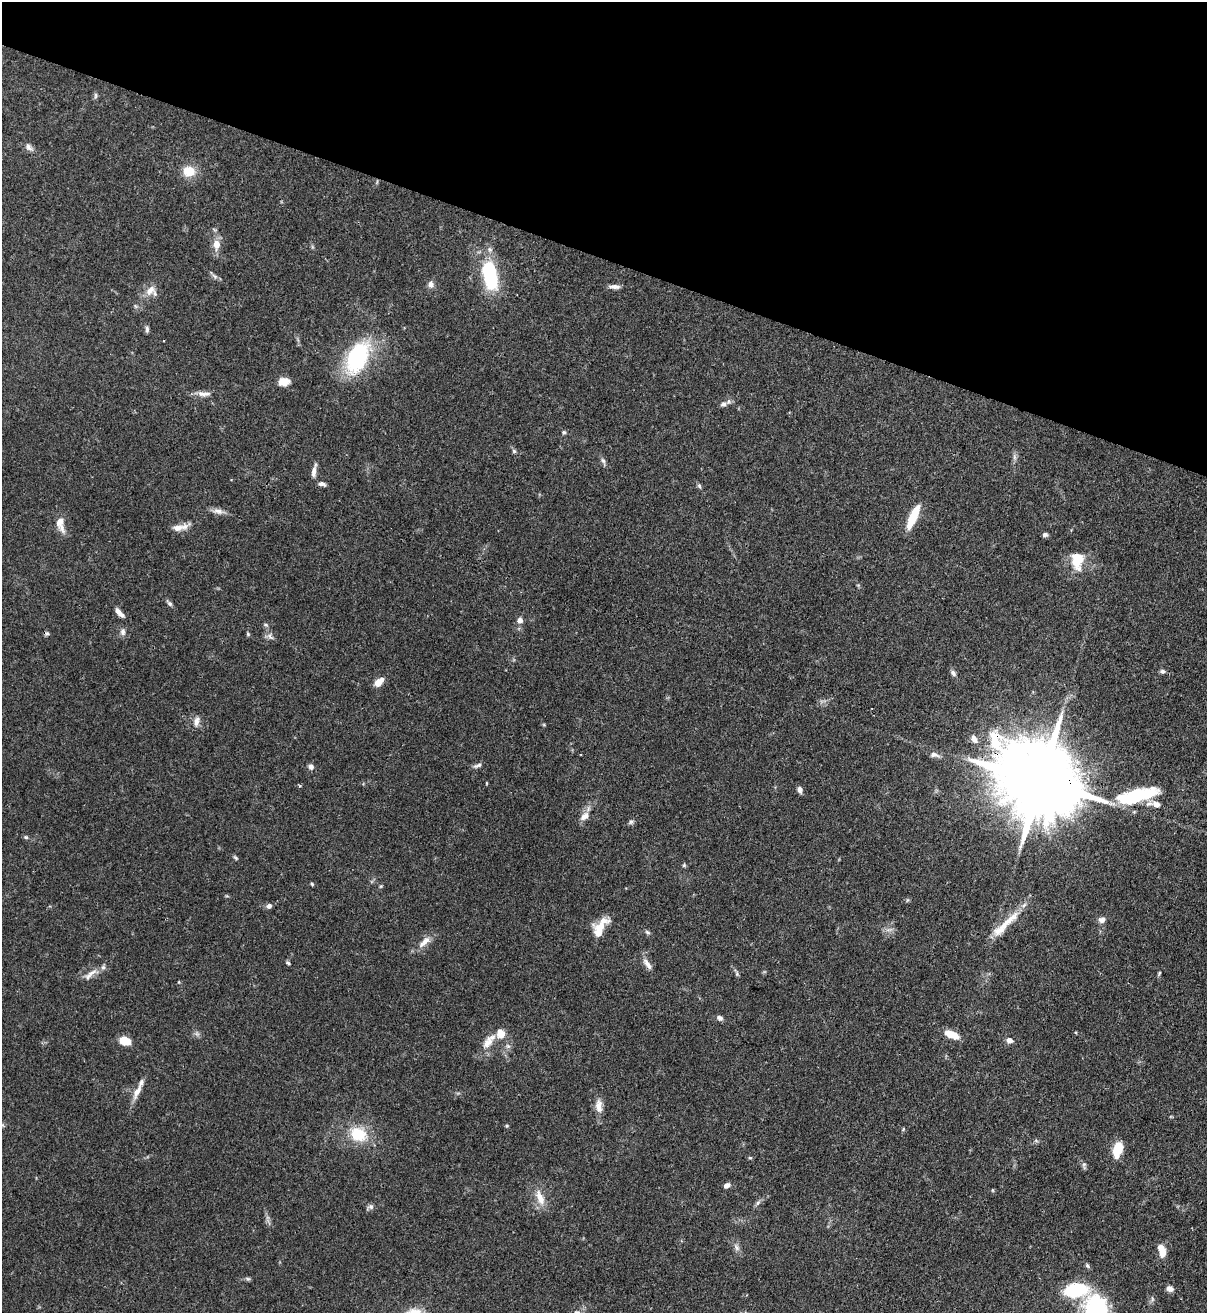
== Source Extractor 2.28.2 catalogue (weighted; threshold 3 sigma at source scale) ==
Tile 2 of 4 x 4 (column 2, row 1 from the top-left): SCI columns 1424-2628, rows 3965-5275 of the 5382 x 5307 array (HDU 1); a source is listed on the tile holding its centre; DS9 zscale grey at full resolution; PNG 1209 x 1315 px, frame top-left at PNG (2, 2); no overlay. Shown black and unused: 20% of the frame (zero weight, under 3 of 4 exposures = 7% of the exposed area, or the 3 px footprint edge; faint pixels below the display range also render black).
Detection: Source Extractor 2.28.2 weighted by HDU 2 'WHT'; one run over the whole footprint, this tile lists its part. Background 0.099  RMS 0.0041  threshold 0.0185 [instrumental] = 3 sigma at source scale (4.5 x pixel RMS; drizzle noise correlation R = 1.50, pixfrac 1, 0.05/0.05 arcsec/px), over >= 5 px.
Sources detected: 95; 1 cosmic-ray / hot-pixel residue — not listed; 5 inside a brighter listed object's ellipse — not listed separately; the other 89 listed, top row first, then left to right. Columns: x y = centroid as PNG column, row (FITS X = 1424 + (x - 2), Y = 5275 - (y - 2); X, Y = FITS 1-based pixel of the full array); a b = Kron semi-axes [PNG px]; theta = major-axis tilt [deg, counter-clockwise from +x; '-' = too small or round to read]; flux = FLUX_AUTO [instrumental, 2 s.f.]
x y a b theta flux
95 95 9 4 90 0.81
29 147 12 7 -50 1.7
189 171 17 14 -4 6.7
216 244 11 7 -88 4.3
490 274 26 12 -79 35
215 276 11 4 -34 1.1
431 284 9 8 - 1.7
614 287 14 5 -1 1.9
150 290 16 10 45 3.9
147 329 8 5 84 0.93
357 358 39 22 63 39
284 382 13 9 5 4.6
204 394 22 7 -2 2.8
723 404 10 6 7 1.4
564 432 6 5 - 0.68
514 451 5 5 - 0.7
1014 457 7 4 -89 1
603 461 8 5 -62 1.1
314 471 16 5 80 2.3
322 484 9 5 -16 1.3
699 486 7 5 -68 0.73
218 511 15 7 -12 2.4
913 517 27 7 66 11
60 524 22 9 -73 4.4
178 528 15 8 7 3.8
1045 535 6 5 - 1.1
1076 562 24 11 -66 7
169 603 10 5 -45 1
118 612 10 6 -52 2
520 620 7 7 - 1.7
123 632 10 7 87 1.5
248 634 5 5 - 0.52
270 636 12 7 -49 1.6
1162 671 7 5 -2 0.92
953 673 9 6 -53 1.2
378 682 10 6 42 4.7
196 721 13 7 76 2.2
544 725 6 3 -19 0.4
974 739 10 7 -58 2.4
934 755 13 7 -11 1.7
478 765 12 5 17 1.3
311 767 8 6 -63 1.4
1040 781 28 18 -24 7100
800 790 7 6 - 1.6
1137 795 57 16 13 29
584 816 14 9 44 3
631 822 8 5 28 0.88
26 837 6 5 - 0.67
236 858 7 4 -32 0.65
684 865 5 5 - 0.57
312 884 4 4 - 0.52
381 886 5 3 - 0.41
269 906 6 6 - 1.3
1102 920 8 7 - 2
1008 921 46 8 41 9.6
600 928 23 10 61 8.4
647 932 7 5 -27 0.76
424 942 23 8 44 3.8
288 963 5 4 - 0.63
647 964 18 6 -55 2.5
1159 973 7 4 67 0.53
90 974 22 6 40 3.1
737 974 7 4 -73 0.71
720 1018 8 6 -33 1.2
501 1034 12 10 -66 5
952 1035 14 7 -19 6.7
1009 1040 7 7 - 2.2
125 1041 10 7 -15 7.7
488 1042 20 11 58 5
137 1092 24 7 64 4.1
599 1106 19 9 -88 3.8
507 1126 5 4 - 0.44
903 1129 5 3 - 0.44
358 1134 19 15 -26 13
1117 1149 11 6 75 14
750 1158 6 3 -18 0.47
727 1185 7 5 32 1.7
992 1190 5 3 - 0.36
540 1197 23 9 -69 5.3
758 1203 7 5 47 0.97
370 1207 8 7 - 1.2
737 1247 10 6 -60 1.6
1162 1251 14 7 -75 5.2
1087 1266 7 5 -55 0.7
248 1279 7 4 -18 0.7
1170 1289 9 7 -13 1.9
1075 1290 16 9 9 37
1152 1299 7 4 -72 0.65
1096 1308 30 25 -84 35
Overlapping masked pixels (flux is a lower limit): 3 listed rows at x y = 357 358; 1040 781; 1137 795
Isophote crosses this tile's border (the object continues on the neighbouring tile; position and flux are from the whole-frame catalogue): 1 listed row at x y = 1096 1308